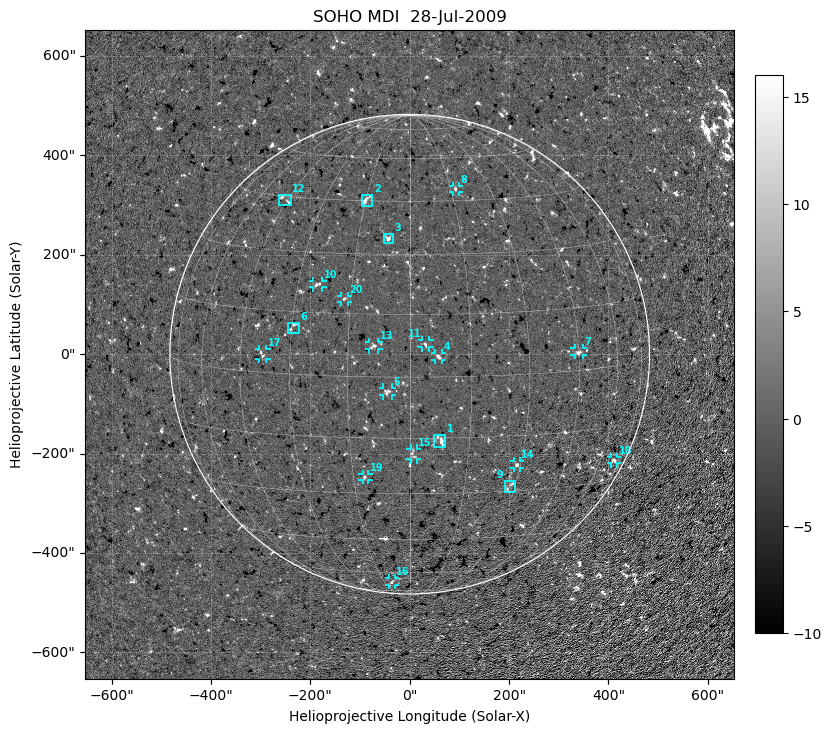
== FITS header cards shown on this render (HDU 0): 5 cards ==
TELESCOP= 'SOHO    '           /
INSTRUME= 'MDI     '           /
DATE-OBS= '28-Jul-2009'        /
CTYPE1  = 'solar-x '           / Solar-EW (arcsec)
CTYPE2  = 'solar-y '           / Solar-NS (arcsec)

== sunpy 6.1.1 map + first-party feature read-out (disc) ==
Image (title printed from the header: SOHO MDI  28-Jul-2009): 660 x 660 px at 1.98 arcsec/px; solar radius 483 arcsec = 244 px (full disc in frame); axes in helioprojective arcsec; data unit not stated in the header (colour bar unlabelled)
Field: cropped to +-1.35 R_sun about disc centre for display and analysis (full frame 1024 x 1024 px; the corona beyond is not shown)
Observer: Stonyhurst longitude -12.6 deg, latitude +5.5 deg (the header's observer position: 13 deg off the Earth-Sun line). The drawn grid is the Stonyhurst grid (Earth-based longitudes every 15 deg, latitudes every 15 deg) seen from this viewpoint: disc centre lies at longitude -12.6 deg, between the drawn -15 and +0 deg meridians, so no drawn meridian runs through disc centre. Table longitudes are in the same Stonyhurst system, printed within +-180 deg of -12.6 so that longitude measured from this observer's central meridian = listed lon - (-12.6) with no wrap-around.
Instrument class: DISC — disc imager (sunpy class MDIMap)
Bright regions (active regions / flare kernels): reference = the median radial profile (limb darkening/brightening removed); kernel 5 px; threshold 5 sigma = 3.85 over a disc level ~-0.36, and >= 1.15x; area >= 9 px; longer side >= 6 px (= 12 arcsec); searched inside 0.97 R_sun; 60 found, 20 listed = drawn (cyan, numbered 1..; 14 of them under ~17 arcsec drawn as corner ticks so the feature stays visible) (cap 20 boxes per figure: the strongest are kept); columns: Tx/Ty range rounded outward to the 5 arcsec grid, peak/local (2 s.f.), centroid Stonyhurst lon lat
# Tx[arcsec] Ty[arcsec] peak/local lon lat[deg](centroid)
1 50..75 -185..-160 -62 +133 -10
2 -100..-75 295..320 -76 +140 +8
3 -55..-30 220..245 -88 +137 +6
4 50..65 -15..5 -283 +132 -3
5 -55..-35 -85..-65 -29 +136 -6
6 -245..-220 40..65 -65 +144 -1
7 330..350 -5..15 -32 +127 -3
8 85..100 325..340 -33 +135 +9
9 190..215 -280..-255 -31 +130 -12
10 -195..-175 135..150 -53 +142 +3
11 25..40 10..30 -46 +133 -2
12 -265..-240 300..320 -19 +147 +8
13 -85..-60 10..25 -61 +137 -2
14 210..225 -230..-215 -40 +130 -11
15 0..15 -215..-190 -46 +135 -11
16 -45..-30 -465..-450 -31 +141 -19
17 -305..-285 -10..10 -26 +147 -3
18 405..420 -220..-205 -28 +129 -9
19 -95..-80 -255..-240 -32 +138 -13
20 -140..-125 105..120 -35 +140 +1
Off-limb structures (1.02-1.3 R_sun): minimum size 50 px: none found